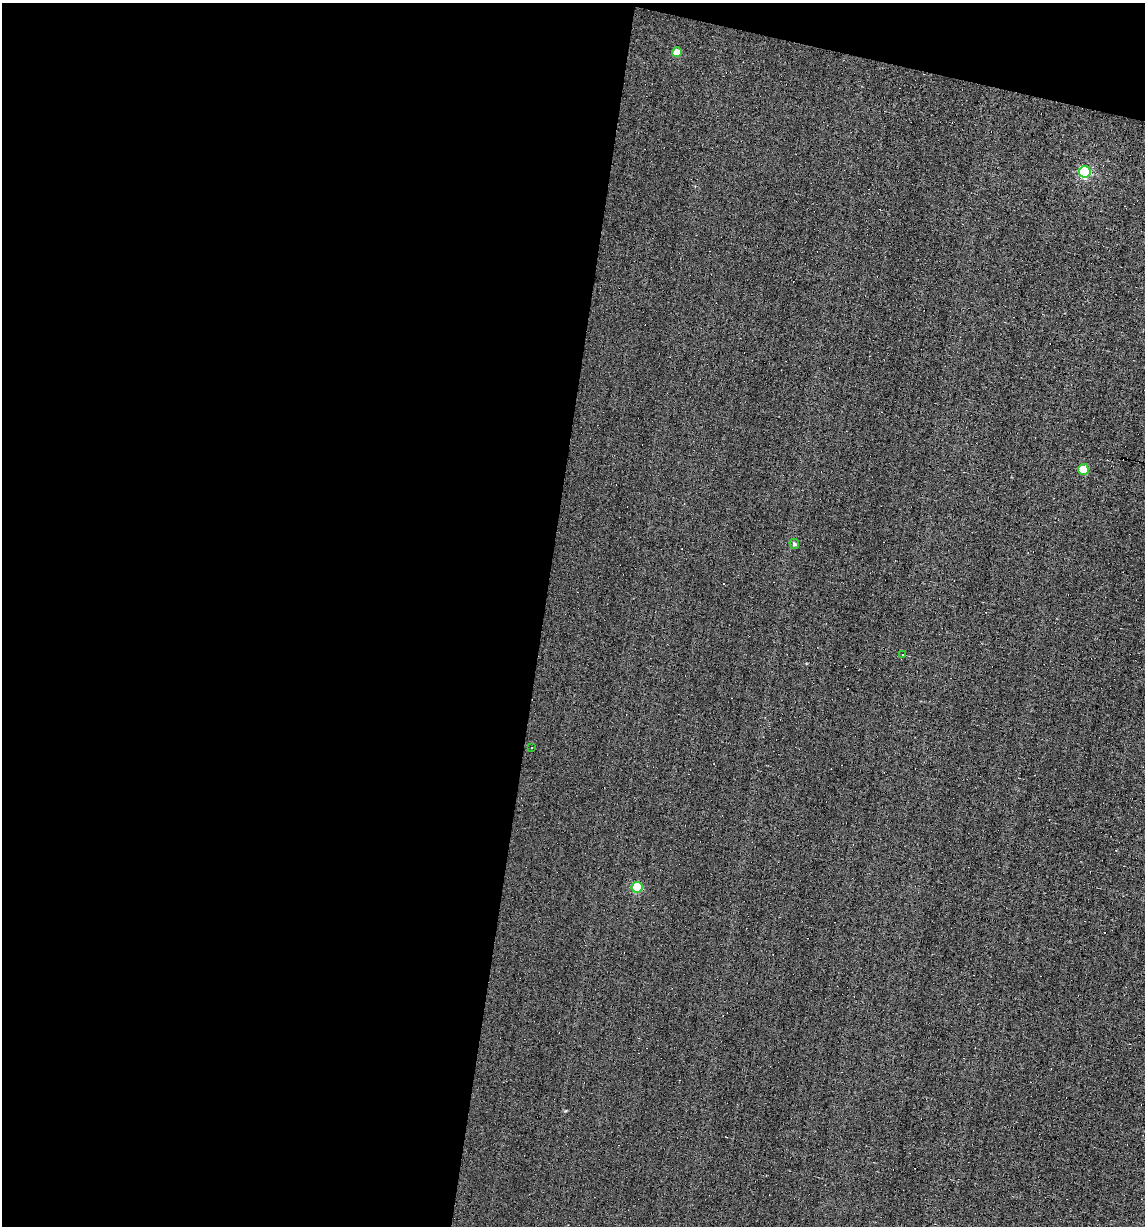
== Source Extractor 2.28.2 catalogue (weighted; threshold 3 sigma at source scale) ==
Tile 1 of 4 x 4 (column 1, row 1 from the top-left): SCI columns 116-1258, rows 3672-4895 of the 4919 x 4895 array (HDU 1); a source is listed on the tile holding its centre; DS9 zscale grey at full resolution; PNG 1147 x 1228 px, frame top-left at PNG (2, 3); each listed source drawn as its Kron ellipse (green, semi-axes under 4 px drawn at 4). Shown black and unused: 50% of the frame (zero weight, under 5 of 9 exposures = <1% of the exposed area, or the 3 px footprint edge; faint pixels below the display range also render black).
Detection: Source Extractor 2.28.2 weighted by HDU 2 'WHT'; one run over the whole footprint, this tile lists its part. Background 0.0012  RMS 0.038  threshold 0.157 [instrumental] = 3 sigma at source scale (4.09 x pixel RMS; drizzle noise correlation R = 1.36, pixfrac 0.8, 0.05/0.05 arcsec/px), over >= 5 px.
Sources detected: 12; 5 cosmic-ray / hot-pixel residue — neither listed nor drawn; the other 7 listed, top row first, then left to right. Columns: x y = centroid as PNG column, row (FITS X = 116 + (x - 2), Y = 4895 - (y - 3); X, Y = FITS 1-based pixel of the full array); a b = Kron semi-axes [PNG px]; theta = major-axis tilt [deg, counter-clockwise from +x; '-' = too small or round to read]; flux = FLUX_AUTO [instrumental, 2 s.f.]
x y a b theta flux
677 52 5 4 - 56
1085 172 6 5 - 460
1083 469 5 5 - 140
794 544 5 4 - 8.7
902 654 3 3 - 7.4
532 747 3 2 - 4.9
637 887 5 5 - 210